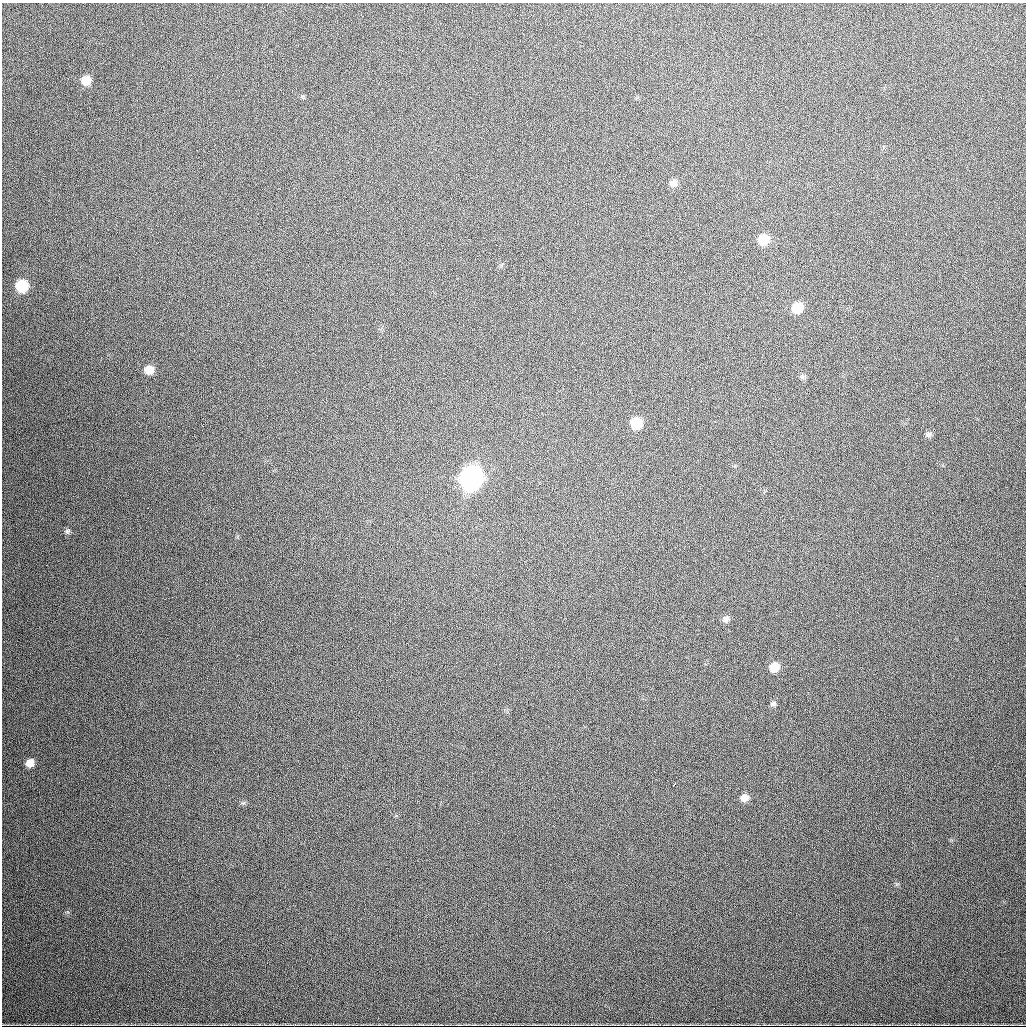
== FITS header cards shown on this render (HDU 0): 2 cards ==
NAXIS1  =                 1024
NAXIS2  =                 1024

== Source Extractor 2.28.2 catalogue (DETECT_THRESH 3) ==
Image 1024 x 1024 px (HDU 0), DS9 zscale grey, 1 PNG px = 1 image px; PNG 1028 x 1028 px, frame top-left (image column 1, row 1024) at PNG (2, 3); no overlay
Background 535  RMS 17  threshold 52.4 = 3 sigma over >= 5 px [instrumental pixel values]
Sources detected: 18; all 18 listed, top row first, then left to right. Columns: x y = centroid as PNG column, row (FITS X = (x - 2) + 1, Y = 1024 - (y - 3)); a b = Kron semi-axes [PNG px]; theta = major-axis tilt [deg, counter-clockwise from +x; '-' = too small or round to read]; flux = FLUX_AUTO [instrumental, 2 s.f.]
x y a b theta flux
86 80 9 9 - 16000
673 183 9 8 - 6500
764 239 10 9 - 26000
22 286 9 9 - 46000
797 308 9 9 - 25000
149 370 9 9 - 14000
802 377 8 6 -71 2700
636 423 9 9 - 35000
928 434 8 7 - 3800
471 478 11 10 - 750000
67 531 8 7 - 2800
726 619 9 8 - 4800
774 667 10 9 - 16000
773 704 8 6 13 3200
30 763 8 8 - 10000
674 784 4 2 - 2600
745 798 8 8 - 7800
243 803 7 4 17 2100